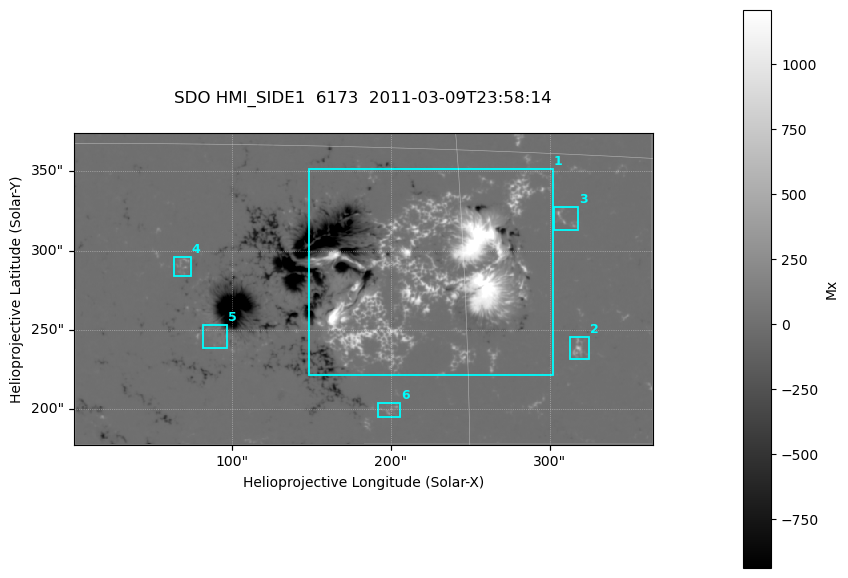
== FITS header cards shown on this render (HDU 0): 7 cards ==
TELESCOP= 'SDO     '           /
INSTRUME= 'HMI_SIDE1'          /
WAVELNTH=              6173.00 /
DATE-OBS= '2011-03-09T23:58:14.900' /
CTYPE1  = 'HPLN-TAN'           /
CTYPE2  = 'HPLT-TAN'           /
BUNIT   = 'Mx      '           /

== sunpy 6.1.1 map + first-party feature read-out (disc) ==
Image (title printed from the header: SDO HMI_SIDE1  6173  2011-03-09T23:58:14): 723 x 390 px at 0.504 arcsec/px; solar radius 967 arcsec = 1917 px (partial field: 2.4% of the solar disc is inside the frame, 99% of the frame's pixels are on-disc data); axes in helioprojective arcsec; data unit Mx (BUNIT, on the colour bar)
Orientation: file roll -179.9 deg (from PC/CROTA): ROTATED to solar-north-up (sunpy Map.rotate, bilinear) for analysis and display; everything below refers to the rotated frame; the empty margins the rotation leaves inside the frame are drawn grey
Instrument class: DISC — disc imager (sunpy class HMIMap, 6173 A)
Bright regions (active regions / flare kernels): reference = the on-disc median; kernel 7 px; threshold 5 sigma = 45.9 Mx over a disc level ~0.144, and >= 1.15x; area >= 281 px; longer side >= 5 px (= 2.5 arcsec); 6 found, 6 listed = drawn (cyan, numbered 1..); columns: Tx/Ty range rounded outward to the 2 arcsec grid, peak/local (2 s.f.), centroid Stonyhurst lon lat
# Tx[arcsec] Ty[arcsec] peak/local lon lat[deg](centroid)
1 148..302 222..352 10374 +14 +10
2 312..326 230..246 2624 +19 +7
3 302..318 312..328 1585 +19 +12
4 62..74 284..296 1118 +4 +10
5 82..98 238..254 565 +5 +7
6 192..206 194..206 1066 +12 +5